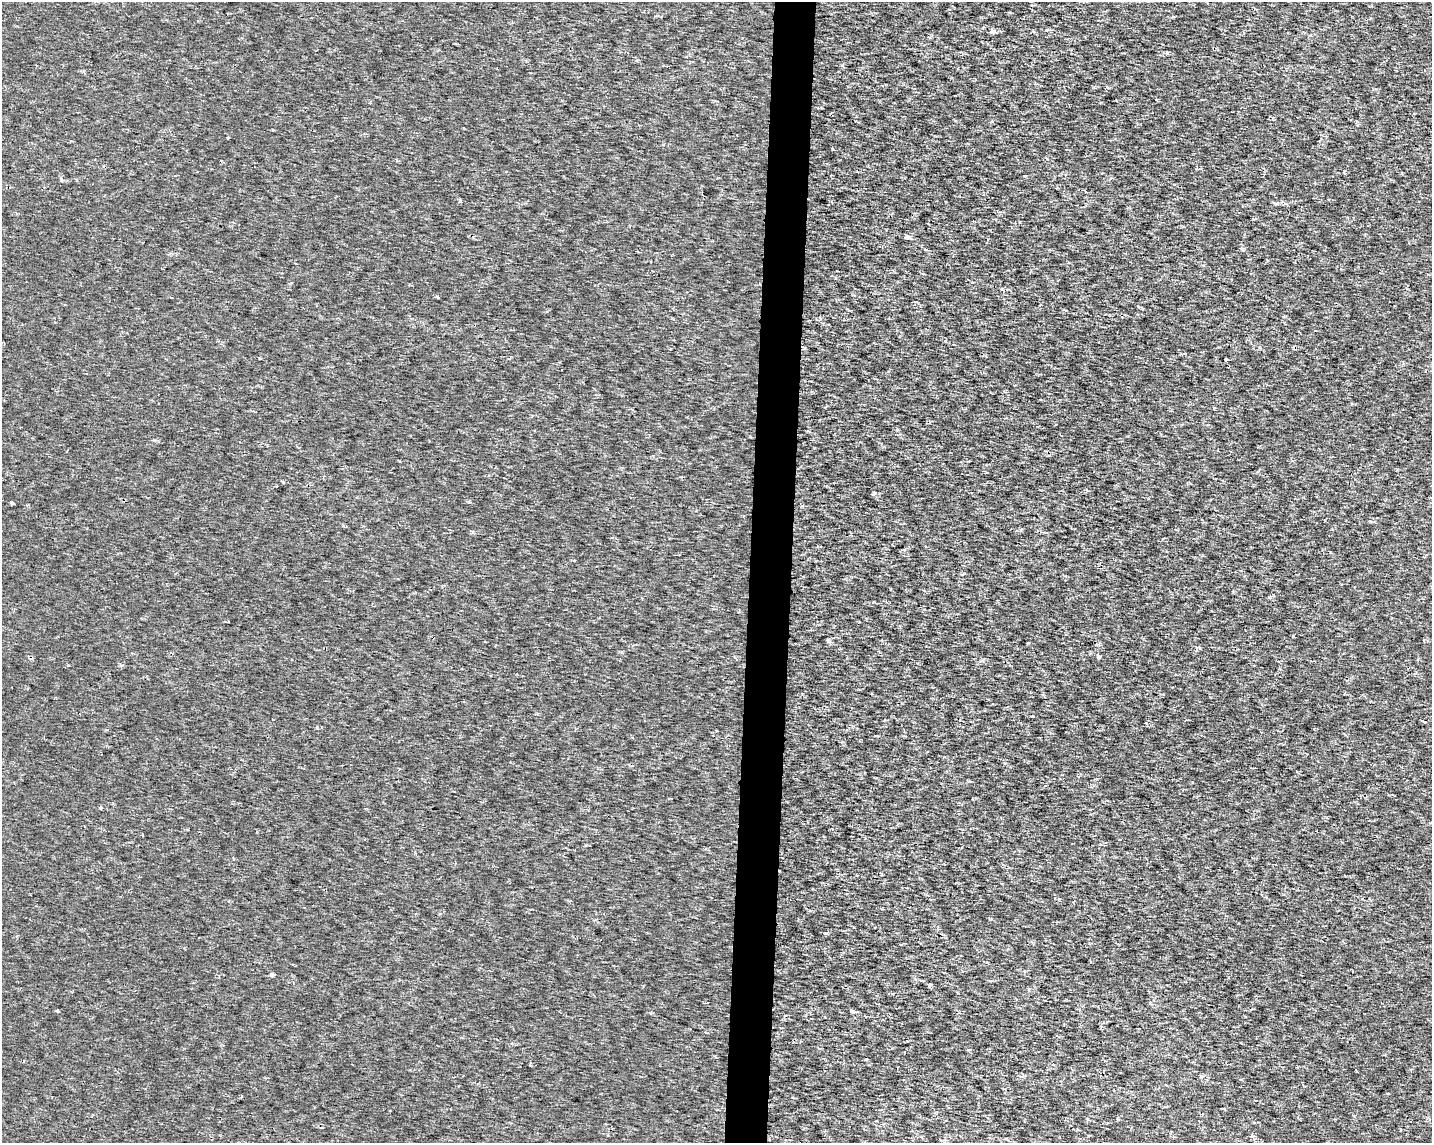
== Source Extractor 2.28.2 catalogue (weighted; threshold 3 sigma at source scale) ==
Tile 5 of 3 x 4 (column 2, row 2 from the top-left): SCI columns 1658-3087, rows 2289-3429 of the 4801 x 4569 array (HDU 1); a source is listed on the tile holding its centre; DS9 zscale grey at full resolution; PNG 1434 x 1145 px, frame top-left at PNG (2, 2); no overlay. Shown black and unused: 3% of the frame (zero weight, under 2 of 3 exposures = <1% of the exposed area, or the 3 px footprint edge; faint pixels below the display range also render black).
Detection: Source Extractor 2.28.2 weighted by HDU 2 'WHT'; one run over the whole footprint, this tile lists its part. Background 1.43e-04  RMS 0.0016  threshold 0.00703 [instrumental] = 3 sigma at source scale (4.5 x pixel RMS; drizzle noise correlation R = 1.50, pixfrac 1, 0.0396/0.0396 arcsec/px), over >= 5 px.
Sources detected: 22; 3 cosmic-ray / hot-pixel residue — not listed; the other 19 listed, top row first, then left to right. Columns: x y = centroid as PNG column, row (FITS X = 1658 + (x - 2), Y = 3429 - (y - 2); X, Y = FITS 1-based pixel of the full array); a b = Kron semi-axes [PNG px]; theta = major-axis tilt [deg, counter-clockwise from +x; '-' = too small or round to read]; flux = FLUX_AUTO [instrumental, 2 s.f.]
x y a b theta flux
992 32 7 5 45 0.37
228 138 3 3 - 0.29
1344 173 5 3 - 0.18
61 179 4 3 - 0.84
460 201 4 3 - 0.28
908 237 4 3 - 1.2
927 249 3 3 - 0.21
1242 249 5 3 - 0.57
1226 359 3 3 - 0.23
283 482 3 2 - 0.25
874 493 5 4 - 0.32
12 503 4 3 - 0.71
828 640 6 3 -53 0.21
142 835 4 3 - 0.12
272 975 5 4 - 0.49
930 984 4 4 - 0.28
892 994 3 3 - 0.17
853 1011 4 3 - 0.74
1357 1071 4 3 - 0.63
Unlisted compact peaks at least as high as the median listed source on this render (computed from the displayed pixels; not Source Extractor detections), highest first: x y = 1167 53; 437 296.